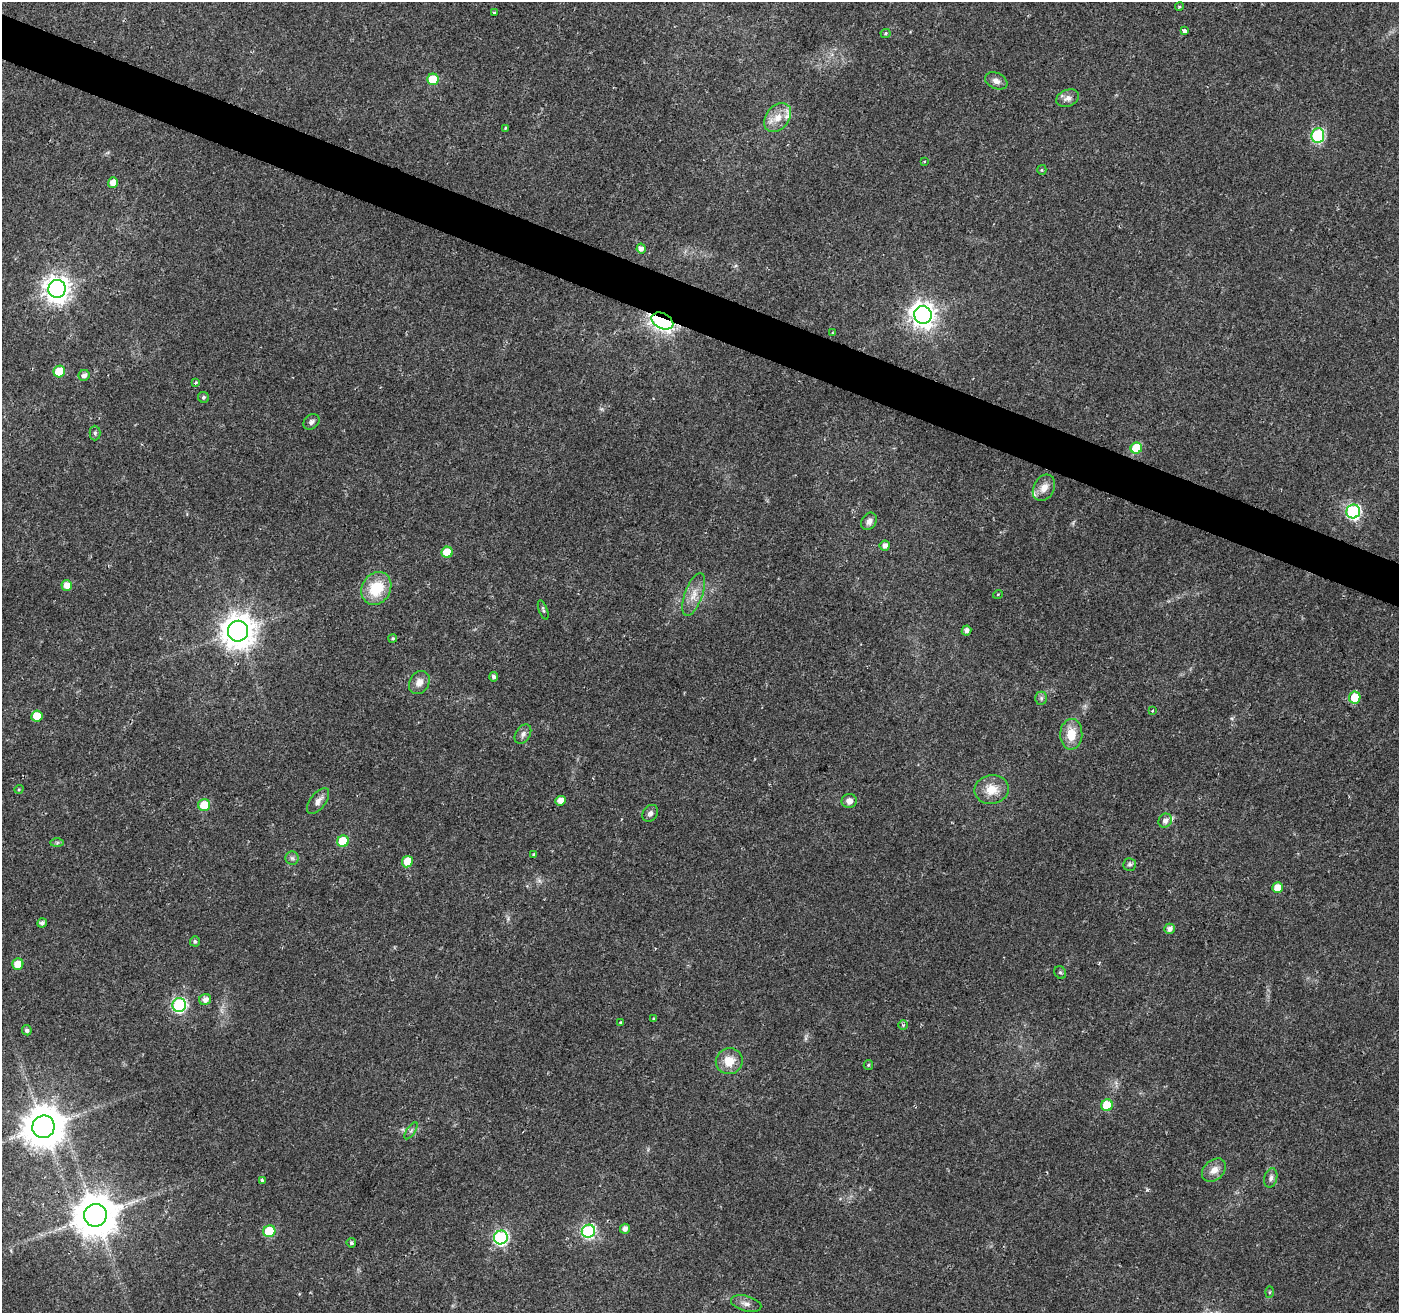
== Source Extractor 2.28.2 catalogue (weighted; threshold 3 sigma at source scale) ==
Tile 11 of 4 x 4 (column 3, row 3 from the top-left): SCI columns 2802-4198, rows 1584-2894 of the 5596 x 5722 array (HDU 1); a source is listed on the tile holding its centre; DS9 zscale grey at full resolution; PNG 1401 x 1315 px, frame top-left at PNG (2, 2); each listed source drawn as its Kron ellipse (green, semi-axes under 4 px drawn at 4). Shown black and unused: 3% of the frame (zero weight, under 2 of 3 exposures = <1% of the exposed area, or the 3 px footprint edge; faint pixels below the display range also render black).
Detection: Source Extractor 2.28.2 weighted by HDU 2 'WHT'; one run over the whole footprint, this tile lists its part. Background 0.0211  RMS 0.003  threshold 0.0135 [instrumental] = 3 sigma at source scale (4.5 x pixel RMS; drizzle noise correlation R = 1.50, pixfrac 1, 0.0396/0.0396 arcsec/px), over >= 5 px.
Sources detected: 89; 1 inside a brighter listed object's ellipse — not listed separately; the other 88 listed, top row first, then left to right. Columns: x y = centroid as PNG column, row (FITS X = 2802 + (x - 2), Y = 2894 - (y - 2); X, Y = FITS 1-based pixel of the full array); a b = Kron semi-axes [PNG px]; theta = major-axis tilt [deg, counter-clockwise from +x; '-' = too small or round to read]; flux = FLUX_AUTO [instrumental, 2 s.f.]
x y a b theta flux
1179 7 4 3 - 0.33
494 12 4 3 - 0.27
1185 31 4 4 - 2.5
885 33 5 4 - 0.38
433 79 5 5 - 9
996 81 12 8 -24 1.6
1068 98 11 8 22 1.6
778 118 16 11 50 4.4
505 128 3 2 - 0.37
1318 136 7 6 - 35
924 162 3 3 - 0.28
1042 170 5 4 - 0.36
113 183 5 5 - 2.4
641 248 5 4 - 1.5
57 289 9 8 - 300
923 315 9 8 - 280
662 321 11 7 -27 130
832 333 3 3 - 0.33
59 371 6 5 - 11
84 375 5 5 - 1.2
195 383 4 3 - 0.55
203 397 6 5 - 0.59
312 422 9 7 40 1
95 433 7 5 90 0.59
1136 448 6 5 - 12
1044 488 14 10 61 3
1353 511 7 6 - 50
869 521 9 7 57 1.5
885 546 5 5 - 1.6
447 552 6 5 - 7
67 586 5 5 - 3.1
376 588 17 14 59 10
694 594 22 9 69 3.8
998 594 5 3 - 0.27
543 610 10 4 -70 0.61
966 630 5 4 - 1.2
238 631 10 10 - 550
393 638 4 4 - 0.45
493 677 5 4 - 0.89
419 682 12 9 59 2.4
1041 698 6 6 - 0.7
1355 698 6 5 - 8
1153 710 3 3 - 0.54
37 716 5 5 - 5.3
523 734 10 7 57 1.3
1071 734 15 11 87 5.2
19 789 5 3 - 0.26
992 790 17 14 11 5.1
318 801 15 7 52 2
560 801 5 4 - 2.4
849 801 7 7 - 2
204 805 6 6 - 7.3
650 813 9 7 56 1.1
1165 821 7 6 - 1.6
343 841 6 5 - 12
57 843 7 4 0 0.51
534 854 3 3 - 0.68
292 858 6 6 - 0.8
407 862 6 5 - 4.9
1130 864 6 6 - 0.72
1277 887 5 5 - 3.6
42 923 5 4 - 1
1170 929 5 5 - 1.5
195 941 5 5 - 0.65
18 964 5 5 - 5
1060 972 7 5 -55 0.6
205 1000 6 5 - 1.8
179 1005 7 6 - 49
654 1019 3 2 - 0.4
621 1023 3 3 - 0.41
903 1025 5 5 - 0.57
27 1030 5 5 - 0.85
729 1061 13 13 - 4.9
868 1065 5 4 - 0.38
1107 1105 6 5 - 11
43 1127 11 11 - 950
411 1131 10 4 56 0.67
1214 1170 13 9 41 2.7
1271 1178 10 6 76 1.1
262 1180 3 3 - 0.85
95 1215 11 11 - 1000
625 1229 5 5 - 1.5
269 1231 6 6 - 16
588 1231 7 6 - 43
501 1237 7 6 - 54
351 1243 5 4 - 0.61
1269 1292 5 4 - 0.34
746 1304 15 7 -15 1.7
Overlapping masked pixels (flux is a lower limit): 1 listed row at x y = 662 321